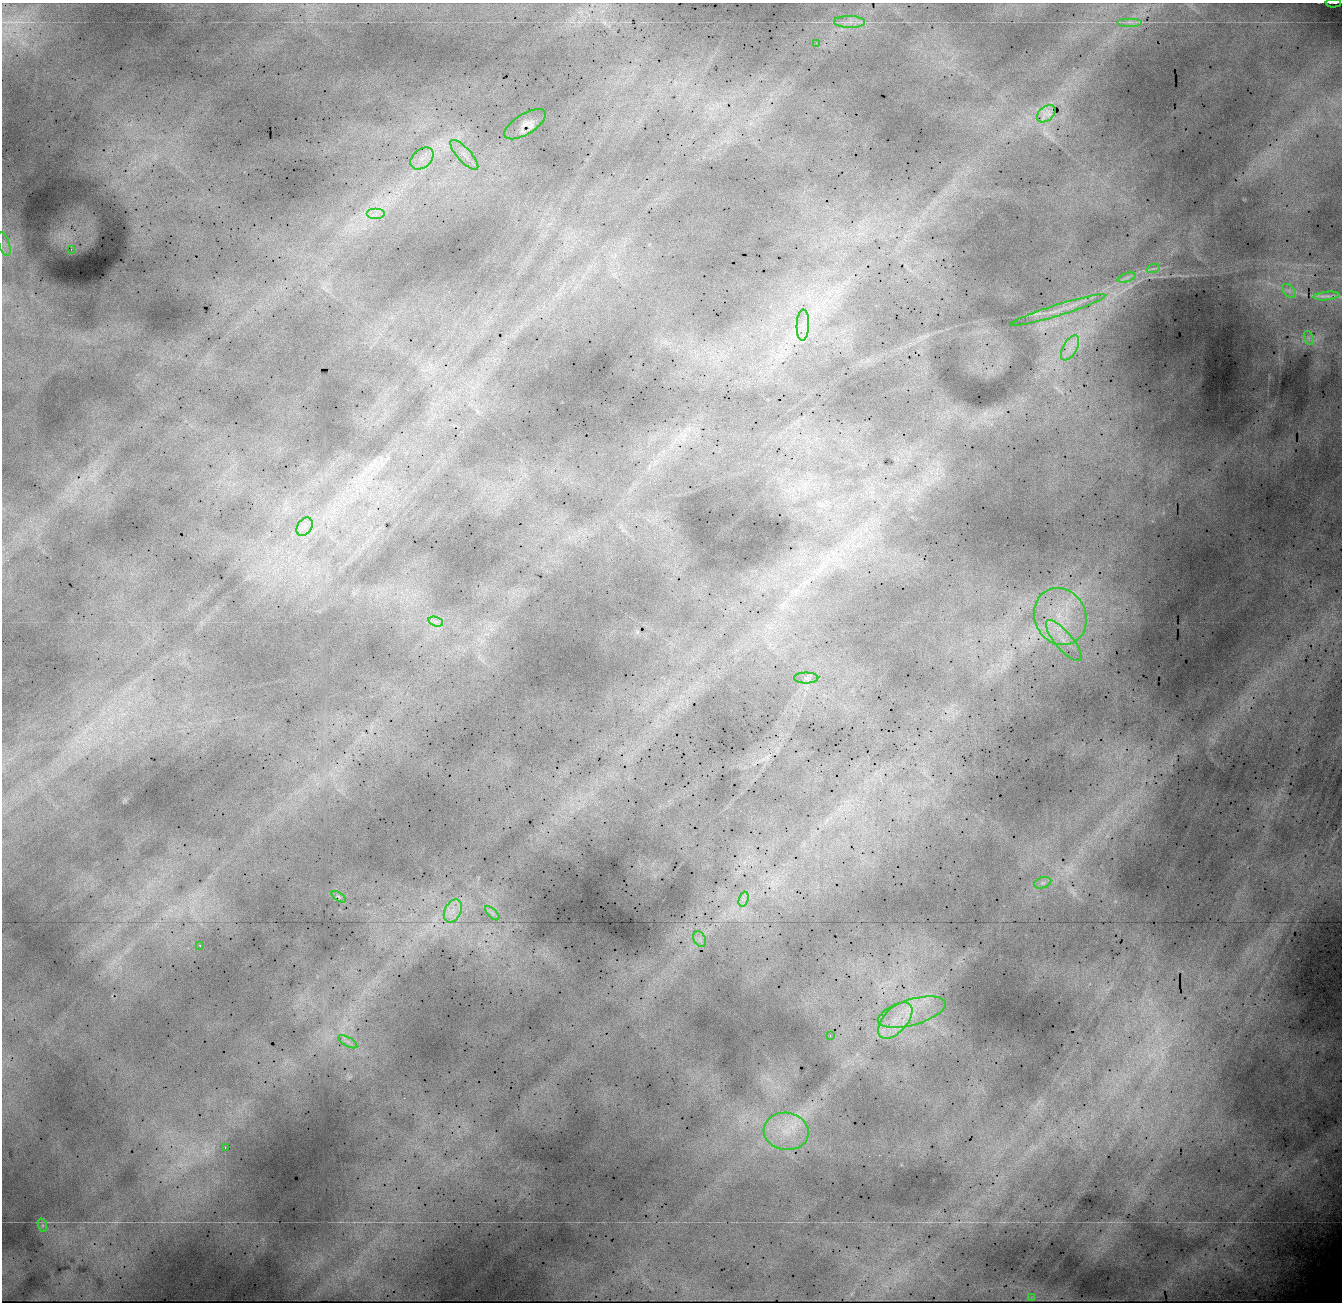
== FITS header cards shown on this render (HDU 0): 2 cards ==
NAXIS1  =                 1340 / Number of columns
NAXIS2  =                 1300 / Number of rows

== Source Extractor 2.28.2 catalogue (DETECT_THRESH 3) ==
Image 1340 x 1300 px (HDU 0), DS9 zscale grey, 1 PNG px = 1 image px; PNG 1344 x 1304 px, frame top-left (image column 1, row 1300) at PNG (2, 3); each listed source drawn as its Kron ellipse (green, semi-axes under 4 px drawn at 4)
Background 19000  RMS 150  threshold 449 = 3 sigma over >= 5 px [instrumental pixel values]
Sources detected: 39; all 39 listed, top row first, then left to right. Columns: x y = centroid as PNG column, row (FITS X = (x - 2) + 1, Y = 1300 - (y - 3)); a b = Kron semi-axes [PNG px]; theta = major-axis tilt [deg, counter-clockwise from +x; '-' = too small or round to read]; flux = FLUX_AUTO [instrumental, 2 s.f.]
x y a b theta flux
1333 3 7 2 -2 16000
850 22 15 6 -1 76000
1130 22 12 2 0 30000
816 43 2 2 - 36000
1046 114 10 7 38 14000
525 124 23 10 32 73000
464 155 19 7 -48 94000
422 158 13 9 41 110000
376 214 9 5 0 55000
4 244 12 5 -70 50000
71 249 2 2 - 18000
1153 269 7 4 19 23000
1127 277 9 4 19 29000
1289 291 8 5 -45 34000
1327 296 13 4 5 38000
1058 310 49 5 17 180000
803 325 15 6 88 89000
1309 338 7 4 -71 26000
1070 348 14 7 61 92000
305 527 10 7 55 69000
1060 617 29 26 -63 620000
436 622 8 4 -18 35000
1064 641 26 8 -50 180000
806 678 12 5 0 38000
1043 883 9 5 19 31000
339 897 8 4 -34 20000
744 899 8 4 71 36000
453 911 12 8 62 91000
492 913 9 4 -45 33000
700 939 8 6 -60 44000
200 945 3 2 - 7600
912 1012 35 13 15 350000
895 1020 22 12 48 250000
830 1036 3 2 - 96000
348 1042 10 4 -30 39000
786 1131 22 18 -9 350000
225 1147 3 2 - 88000
42 1225 7 4 -72 21000
1032 1298 4 2 - 12000
At the frame edge (FLAGS 8, measured only in part): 1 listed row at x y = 1333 3